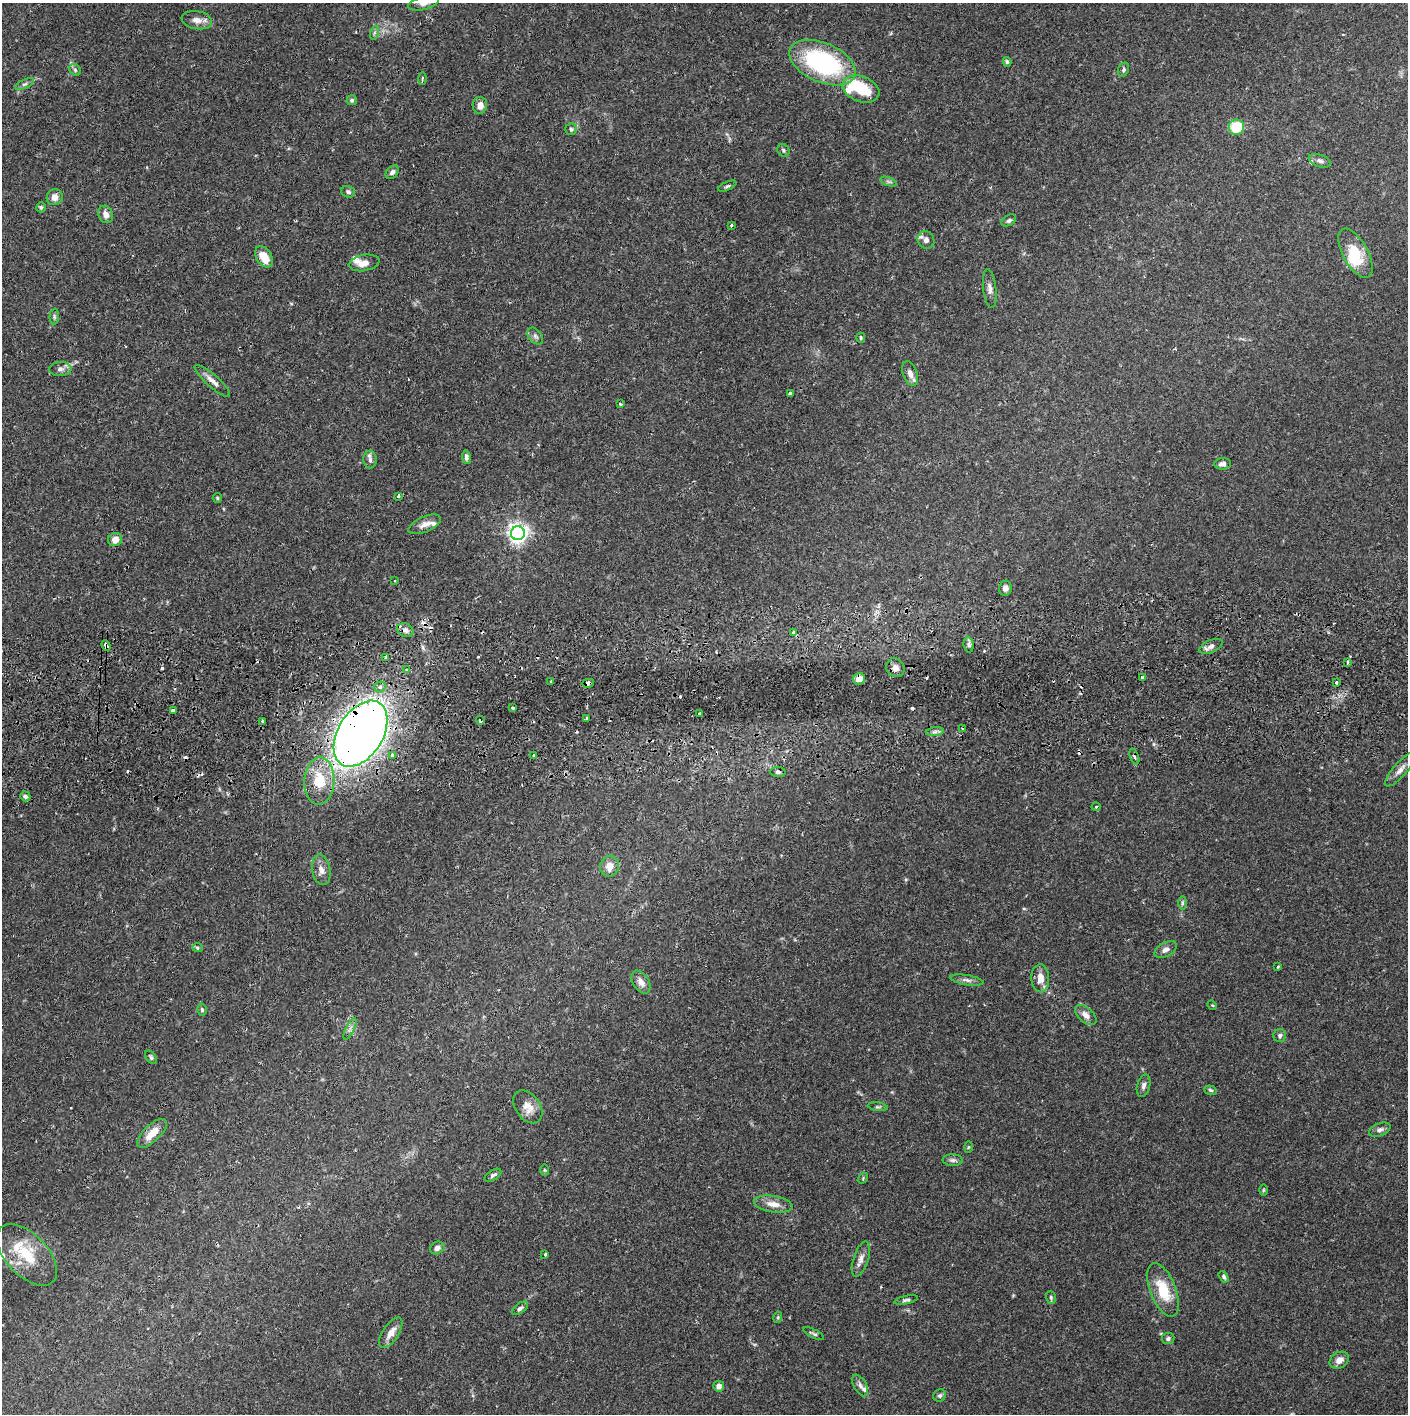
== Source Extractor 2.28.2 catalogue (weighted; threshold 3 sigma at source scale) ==
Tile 5 of 3 x 3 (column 2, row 2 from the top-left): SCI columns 1412-2817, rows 1477-2888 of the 4229 x 4358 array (HDU 1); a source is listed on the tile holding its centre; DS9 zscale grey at full resolution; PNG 1410 x 1416 px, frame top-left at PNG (2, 3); each listed source drawn as its Kron ellipse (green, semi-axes under 4 px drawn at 4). Shown black and unused: <1% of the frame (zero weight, under 2 of 3 exposures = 3% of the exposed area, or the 3 px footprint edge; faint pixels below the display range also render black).
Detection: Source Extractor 2.28.2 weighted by HDU 2 'WHT'; one run over the whole footprint, this tile lists its part. Background 0.068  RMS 0.0049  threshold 0.0221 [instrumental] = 3 sigma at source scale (4.5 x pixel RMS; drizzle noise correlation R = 1.50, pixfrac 1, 0.05/0.05 arcsec/px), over >= 5 px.
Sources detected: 147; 2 inside a brighter object's white glare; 13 cosmic-ray / hot-pixel residue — neither listed nor drawn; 7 inside a brighter listed object's ellipse — not listed separately; the other 125 listed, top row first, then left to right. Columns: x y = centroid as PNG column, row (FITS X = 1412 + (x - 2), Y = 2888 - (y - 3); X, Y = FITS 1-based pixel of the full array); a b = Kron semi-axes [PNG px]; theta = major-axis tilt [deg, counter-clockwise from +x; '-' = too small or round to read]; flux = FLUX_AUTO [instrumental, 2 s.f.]
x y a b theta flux
423 3 15 7 14 3.5
197 20 15 9 -11 4.1
374 33 7 4 72 0.86
1007 62 5 4 - 0.9
823 63 35 19 -23 68
75 70 6 5 - 0.88
1123 70 7 5 67 1.1
422 79 6 3 87 2.4
24 84 10 4 26 1.4
861 89 19 13 -21 17
352 100 5 5 - 0.92
480 105 8 7 - 3.4
1236 127 8 7 - 16
571 129 6 6 - 0.95
783 150 6 5 - 0.91
1319 161 11 6 -20 1.7
392 172 8 5 47 1.5
889 182 9 4 -19 1.1
727 186 10 3 24 0.84
348 192 7 5 -18 1.1
55 197 8 8 - 3.8
41 207 5 4 - 0.81
106 214 9 7 -65 2.9
1009 220 8 5 31 1.1
731 225 3 3 - 0.66
926 240 9 8 - 2.3
1355 253 27 12 -61 14
264 257 11 7 -57 6.9
364 263 15 8 10 3.4
990 288 19 6 -83 2.6
54 317 8 5 86 0.94
535 336 10 6 -50 1.5
861 338 5 3 - 0.64
60 369 11 7 1 2
910 373 13 7 -70 3
212 381 23 6 -41 3.3
790 394 3 3 - 1.4
620 404 4 3 - 0.8
466 457 7 4 -81 1.4
370 460 9 6 -88 1.6
1223 464 8 5 4 2.2
398 496 4 3 - 2.5
217 498 5 4 - 0.6
425 524 17 7 23 3.6
518 533 7 7 - 260
115 540 7 6 - 4.2
394 580 3 3 - 0.58
1005 588 7 6 - 1.7
405 630 8 6 -22 2.1
793 632 3 3 - 0.92
969 645 8 5 -84 1.2
106 646 6 4 -67 4.7
1211 646 12 6 24 2.3
386 657 3 2 - 2
1347 662 3 3 - 1.9
895 668 10 8 -50 2.5
406 669 4 3 - 0.71
1142 677 3 3 - 2
859 679 6 5 - 4.2
551 681 3 3 - 0.51
1336 682 3 3 - 1.6
588 683 6 4 14 3.7
380 687 6 5 - 2.2
513 708 4 3 - 0.57
173 710 4 3 - 1.9
700 713 3 3 - 3
586 718 4 3 - 0.49
480 720 4 3 - 2.3
262 721 3 3 - 5
963 729 4 2 - 0.44
935 732 9 4 8 1.4
361 734 36 22 58 540
392 755 4 4 - 4.4
533 755 3 3 - 1.4
1134 757 8 2 -69 0.77
1400 770 22 6 49 3.5
778 772 7 5 0 1.2
319 781 23 15 86 15
25 796 5 5 - 1.3
1096 807 4 4 - 0.61
609 866 10 9 - 4.7
321 870 15 9 -80 3.4
1182 903 7 4 90 0.91
197 948 5 4 - 0.82
1166 950 12 7 30 2.4
1278 966 3 2 - 0.66
1040 978 14 9 -88 5.2
967 980 17 5 -9 1.9
641 982 13 7 -57 3.4
1212 1005 5 4 - 0.5
202 1010 6 4 -75 0.91
1086 1015 13 7 -41 3.1
350 1029 12 3 64 1.3
1280 1036 6 6 - 1.2
151 1057 7 5 -52 0.94
1144 1086 11 6 75 1.9
1210 1090 6 4 -19 0.87
528 1107 18 12 -54 5.8
878 1107 10 3 -8 0.85
1380 1130 11 6 22 1.8
152 1133 19 8 43 7.9
968 1147 5 3 - 0.46
953 1160 10 6 0 1.5
544 1170 6 4 -88 0.57
493 1175 9 5 33 1.3
863 1178 6 4 51 0.57
1263 1190 5 3 - 0.56
773 1204 19 8 -9 4.9
437 1248 7 6 - 2
545 1254 3 3 - 1.6
27 1255 38 21 -46 21
861 1259 18 7 71 3.3
1224 1277 6 4 -58 1.1
1163 1290 28 13 -69 15
1051 1297 6 5 - 0.88
906 1300 12 4 12 1.1
520 1308 9 5 36 1.4
778 1317 6 3 73 0.54
391 1333 17 8 57 4.8
814 1334 11 3 -26 0.96
1168 1339 6 5 - 1.3
1339 1360 10 7 32 3.2
860 1385 12 6 -61 2
719 1386 5 5 - 2.6
940 1395 7 6 - 1
Overlapping masked pixels (flux is a lower limit): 7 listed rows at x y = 106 646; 859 679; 588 683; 480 720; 361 734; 392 755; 319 781
Isophote crosses this tile's border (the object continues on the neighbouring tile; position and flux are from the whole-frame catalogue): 1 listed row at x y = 423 3